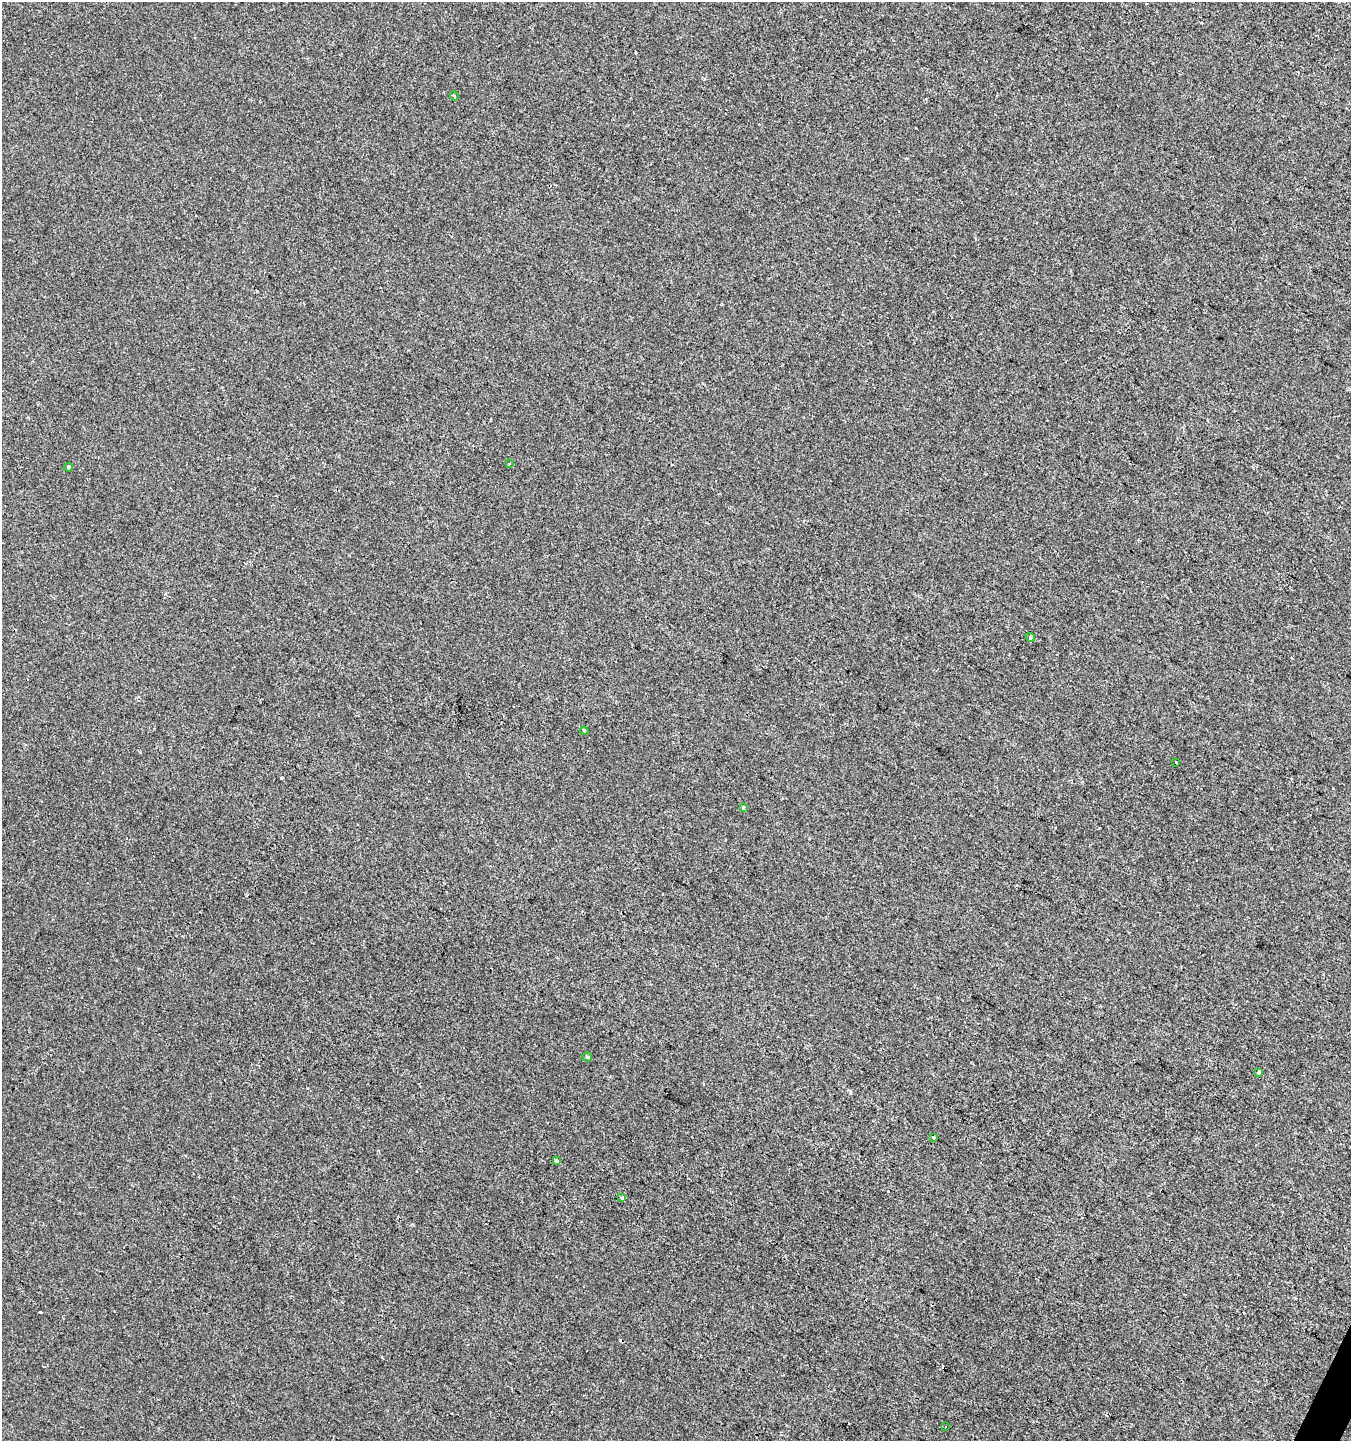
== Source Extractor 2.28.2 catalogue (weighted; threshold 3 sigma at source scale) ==
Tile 6 of 4 x 4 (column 2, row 2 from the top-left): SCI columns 1614-2962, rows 2878-4316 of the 5859 x 5761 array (HDU 1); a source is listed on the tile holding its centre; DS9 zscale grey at full resolution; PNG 1353 x 1443 px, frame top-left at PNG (2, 2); each listed source drawn as its Kron ellipse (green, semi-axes under 4 px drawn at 4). Shown black and unused: <1% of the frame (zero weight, under 2 of 3 exposures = <1% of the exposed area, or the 3 px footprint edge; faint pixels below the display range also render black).
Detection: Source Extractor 2.28.2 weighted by HDU 2 'WHT'; one run over the whole footprint, this tile lists its part. Background -0.00106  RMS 0.0042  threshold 0.019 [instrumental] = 3 sigma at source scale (4.5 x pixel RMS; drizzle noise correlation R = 1.50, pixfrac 1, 0.0396/0.0396 arcsec/px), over >= 5 px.
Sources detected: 14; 1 cosmic-ray / hot-pixel residue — neither listed nor drawn; the other 13 listed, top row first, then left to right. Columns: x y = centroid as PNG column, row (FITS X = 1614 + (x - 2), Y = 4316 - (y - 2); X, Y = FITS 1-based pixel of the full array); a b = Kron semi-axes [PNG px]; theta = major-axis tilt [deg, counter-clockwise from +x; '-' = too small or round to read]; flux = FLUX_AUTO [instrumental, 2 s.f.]
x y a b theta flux
454 96 4 3 - 0.46
509 464 4 2 - 0.31
68 467 5 4 - 0.59
1030 638 4 3 - 1.9
584 731 4 3 - 0.47
1176 762 3 3 - 1.5
744 807 4 3 - 1.1
587 1057 4 4 - 0.66
1259 1072 4 3 - 6.5
933 1138 4 3 - 0.46
556 1161 3 3 - 2.8
621 1198 3 3 - 1.4
945 1427 3 2 - 0.35
Unlisted compact peaks at least as high as the median listed source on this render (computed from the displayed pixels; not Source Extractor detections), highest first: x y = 40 1312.